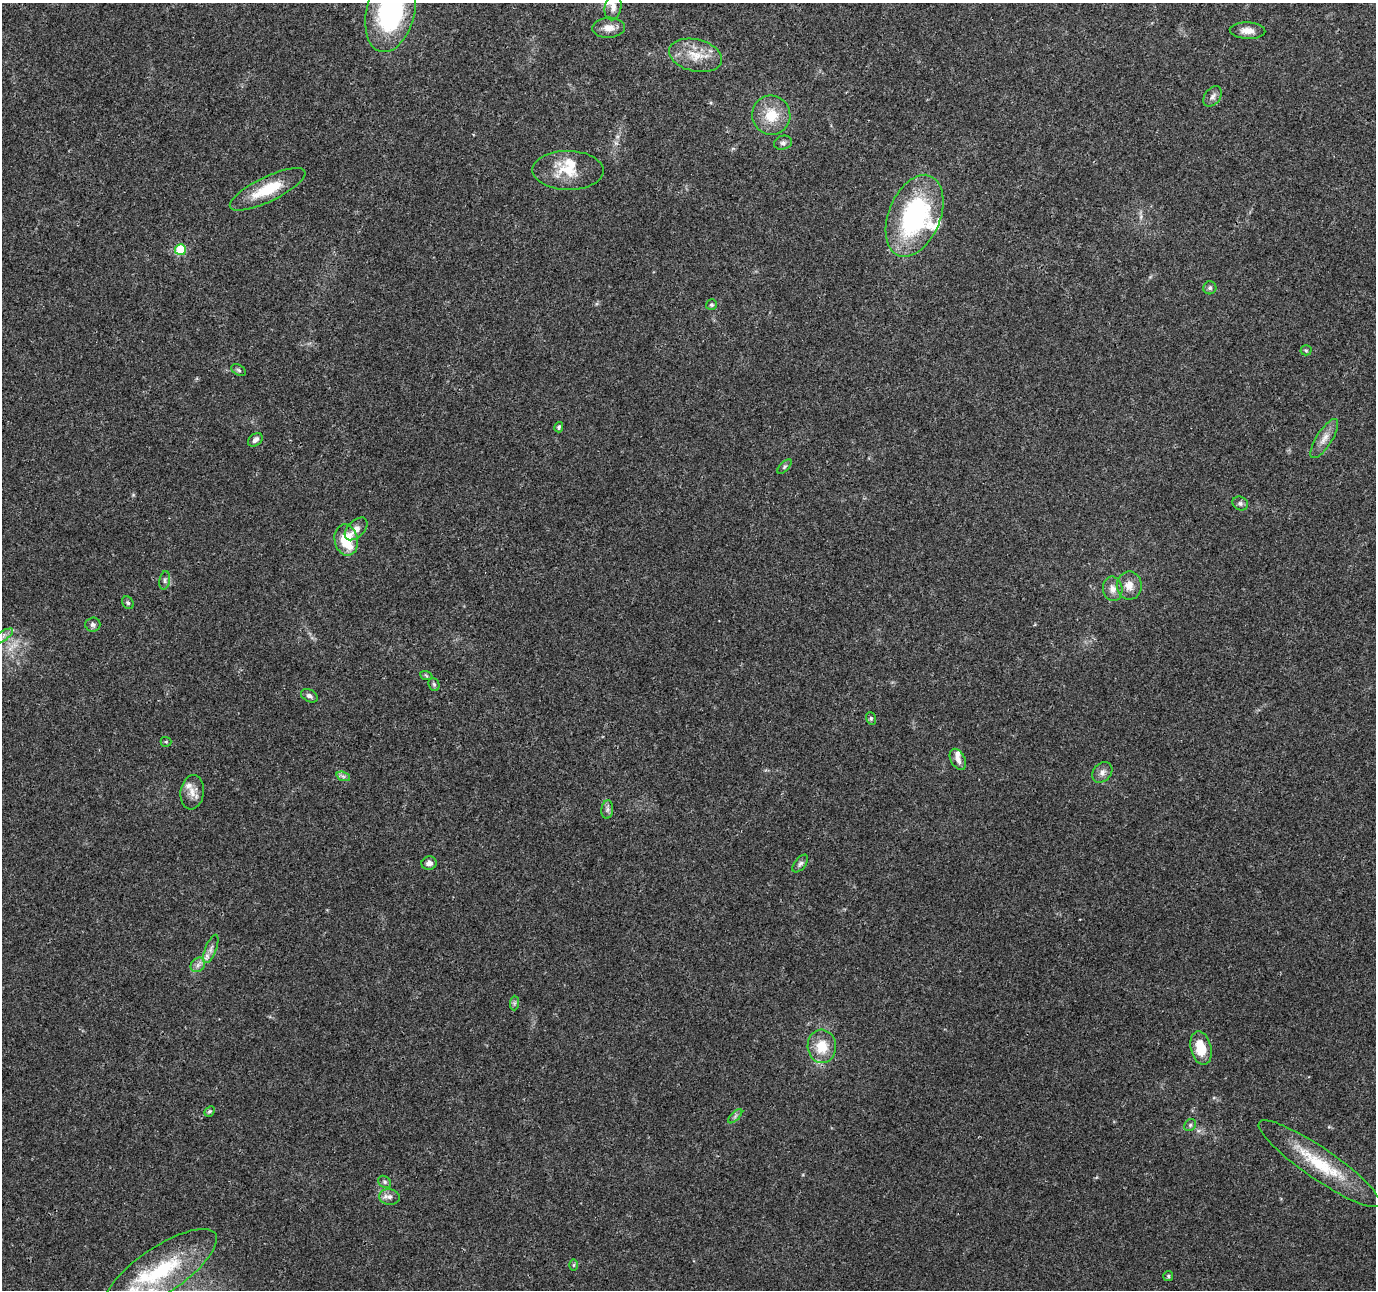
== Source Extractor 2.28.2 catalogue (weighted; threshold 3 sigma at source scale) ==
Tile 10 of 4 x 4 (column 2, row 3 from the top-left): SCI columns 1380-2753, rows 1505-2792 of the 5511 x 5649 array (HDU 1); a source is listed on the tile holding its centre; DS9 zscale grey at full resolution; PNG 1378 x 1292 px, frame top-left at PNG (2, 3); each listed source drawn as its Kron ellipse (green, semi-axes under 4 px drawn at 4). Shown black and unused: <1% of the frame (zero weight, under 3 of 4 exposures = <1% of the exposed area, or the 3 px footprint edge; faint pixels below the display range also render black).
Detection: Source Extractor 2.28.2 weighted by HDU 2 'WHT'; one run over the whole footprint, this tile lists its part. Background 0.0373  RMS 0.0036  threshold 0.0161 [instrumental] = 3 sigma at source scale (4.5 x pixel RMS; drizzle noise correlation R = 1.50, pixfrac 1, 0.0396/0.0396 arcsec/px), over >= 5 px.
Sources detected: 61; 6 inside a brighter listed object's ellipse — not listed separately; the other 55 listed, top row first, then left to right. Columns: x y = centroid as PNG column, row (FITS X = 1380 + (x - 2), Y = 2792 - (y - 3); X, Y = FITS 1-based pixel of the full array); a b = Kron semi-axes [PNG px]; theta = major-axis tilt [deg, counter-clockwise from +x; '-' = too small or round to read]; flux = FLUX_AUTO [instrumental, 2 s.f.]
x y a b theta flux
613 7 13 8 79 2.5
391 12 41 24 76 52
609 28 16 10 3 3.3
1247 31 18 8 -3 3.4
695 55 27 16 -13 8.5
1213 96 11 7 52 1.6
771 115 19 19 - 9.9
783 143 9 7 17 1.2
568 170 36 19 -1 11
268 189 41 12 26 13
915 216 43 26 68 57
180 250 5 5 - 19
1210 288 6 6 - 0.88
711 305 5 5 - 0.66
1306 350 5 5 - 0.54
239 370 8 5 -28 0.74
559 427 5 4 - 0.57
1324 438 23 8 58 3.4
255 440 8 5 39 1.4
784 467 9 4 45 0.65
1240 503 8 6 -26 0.98
356 529 14 8 45 2.5
346 540 16 11 -78 12
165 580 9 5 79 1
1129 586 14 12 89 3.8
1113 589 12 9 -78 2.6
128 603 7 5 -56 0.68
93 624 7 7 - 1
2 636 12 5 32 1.4
426 675 6 4 -21 0.49
434 684 7 5 -68 0.67
309 696 9 6 -30 1.1
871 718 6 4 -70 0.6
166 742 5 5 - 0.42
958 759 11 7 -62 2
1102 772 11 9 48 1.9
343 776 7 4 -19 0.79
192 792 17 11 82 3.7
607 810 9 6 84 1.1
429 863 7 7 - 1.7
800 863 10 5 51 1
211 949 15 5 68 1.8
198 965 8 6 47 1.5
514 1003 7 4 89 0.74
822 1046 17 14 -84 8.5
1201 1048 17 10 -76 8.5
210 1111 6 4 43 0.58
735 1116 9 3 45 0.69
1190 1125 6 5 - 0.66
1319 1164 73 15 -34 20
385 1182 7 5 -37 0.84
389 1197 10 8 -7 1.7
574 1265 6 4 89 0.43
161 1270 66 23 34 33
1168 1276 5 5 - 0.55
Isophote crosses this tile's border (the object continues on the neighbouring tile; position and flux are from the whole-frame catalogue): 3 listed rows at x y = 391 12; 2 636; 161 1270